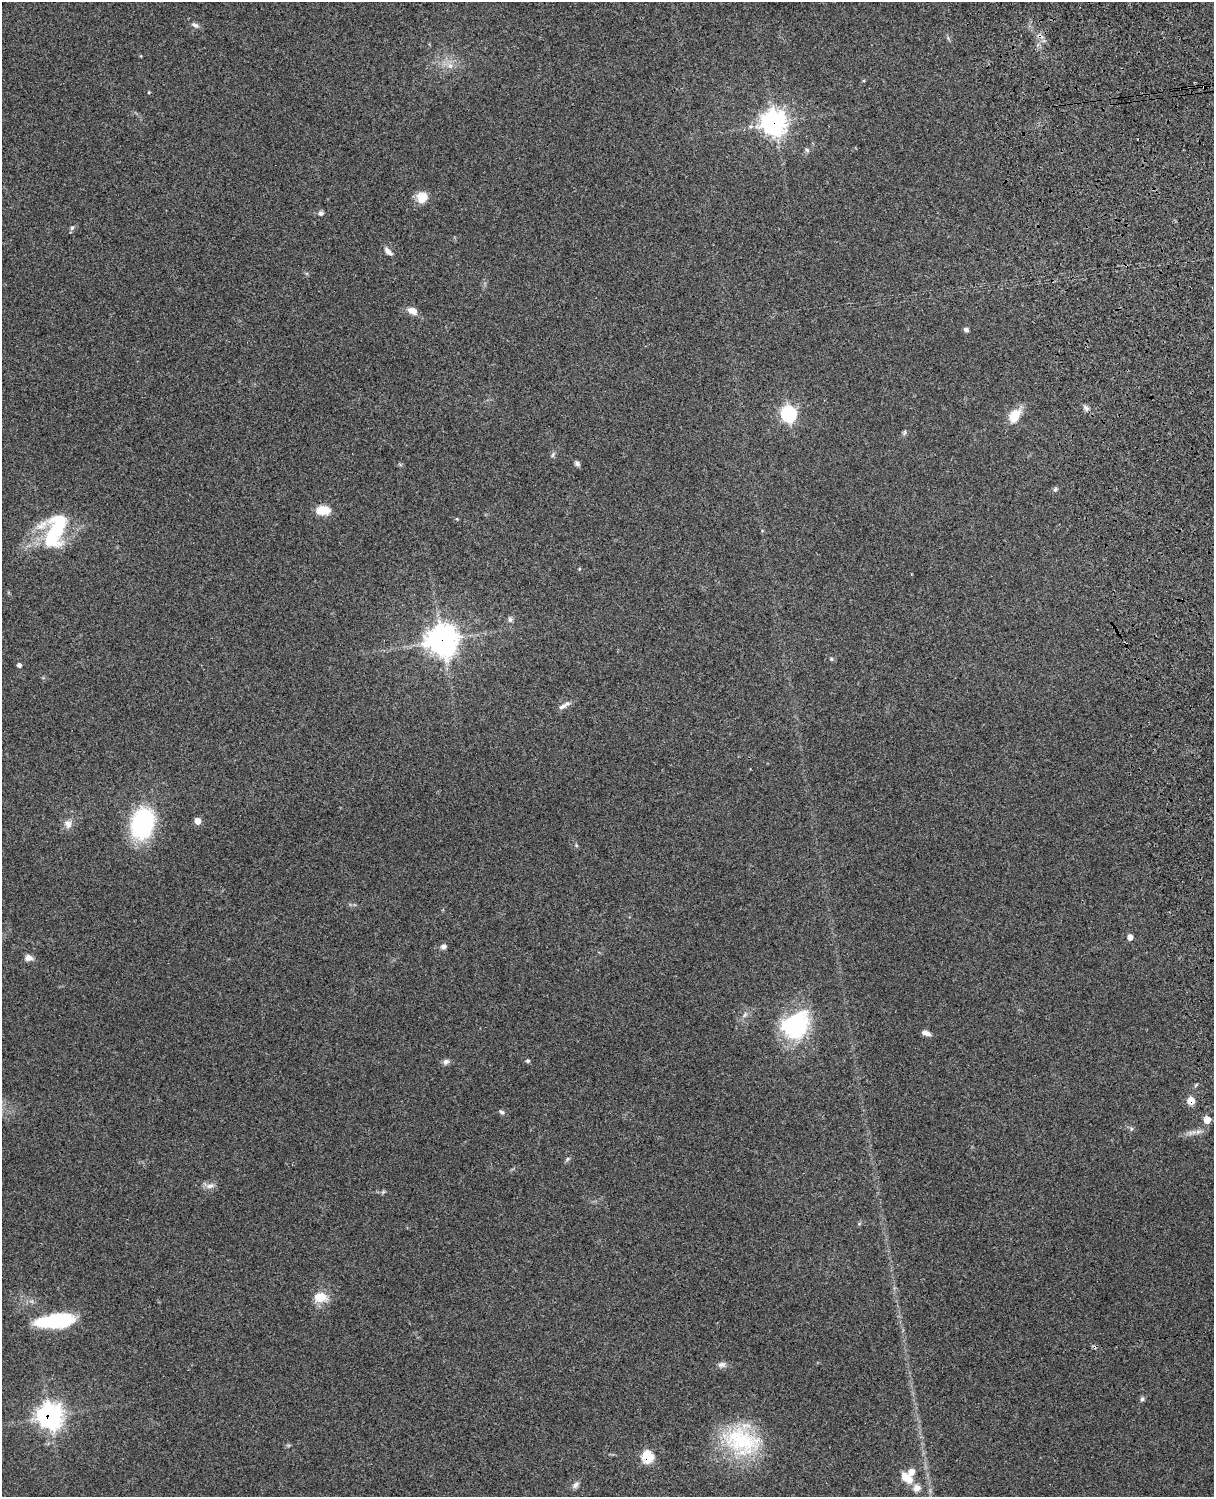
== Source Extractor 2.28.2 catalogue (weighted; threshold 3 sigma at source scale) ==
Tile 6 of 4 x 3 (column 2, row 2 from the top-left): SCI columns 1333-2544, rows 1661-3155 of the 5089 x 4925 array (HDU 1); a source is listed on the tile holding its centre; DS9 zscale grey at full resolution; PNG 1216 x 1499 px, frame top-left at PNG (2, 2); no overlay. Shown black and unused: <1% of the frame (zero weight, under 3 of 4 exposures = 6% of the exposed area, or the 3 px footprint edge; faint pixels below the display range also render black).
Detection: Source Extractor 2.28.2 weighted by HDU 2 'WHT'; one run over the whole footprint, this tile lists its part. Background 0.265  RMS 0.009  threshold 0.0405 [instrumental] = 3 sigma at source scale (4.5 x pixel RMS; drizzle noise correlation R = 1.50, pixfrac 1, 0.05/0.05 arcsec/px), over >= 5 px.
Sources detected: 56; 2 inside a brighter object's white glare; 1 cosmic-ray / hot-pixel residue — not listed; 2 inside a brighter listed object's ellipse — not listed separately; the other 51 listed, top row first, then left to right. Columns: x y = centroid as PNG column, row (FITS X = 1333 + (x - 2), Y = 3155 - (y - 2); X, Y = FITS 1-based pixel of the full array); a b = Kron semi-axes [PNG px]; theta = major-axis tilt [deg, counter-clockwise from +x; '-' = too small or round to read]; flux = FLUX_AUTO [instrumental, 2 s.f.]
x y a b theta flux
195 25 11 5 -29 3
450 66 7 6 - 3.6
1204 87 4 3 - 2
774 123 10 9 - 580
807 150 6 6 - 1.7
422 197 13 12 - 12
321 213 7 6 - 2.2
72 228 6 5 - 1.7
388 251 12 6 -42 4.4
413 311 11 8 -20 7.2
966 329 6 5 - 2.5
1086 408 9 6 -56 2.8
789 414 7 7 - 200
1014 416 18 12 59 16
905 433 8 3 71 1.4
553 455 8 4 81 1.6
577 463 7 5 -45 2.2
1055 489 6 5 - 1.6
323 510 14 9 1 16
457 519 4 3 - 0.81
56 529 42 23 73 61
579 569 5 3 - 0.82
510 620 8 6 -90 2.3
442 640 11 10 - 1100
831 659 6 4 -45 1.2
19 665 4 4 - 3.1
564 705 17 5 31 3.9
197 821 5 4 - 12
142 823 27 19 73 110
68 824 11 9 -76 5.4
1130 937 6 5 - 4.1
443 946 6 6 - 3.2
29 958 9 8 - 4.4
795 1025 36 28 41 78
926 1033 11 5 -18 4.2
528 1061 5 4 - 1.7
446 1062 8 7 - 3
1191 1101 6 6 - 14
502 1112 8 5 -27 1.8
1207 1120 5 5 - 17
567 1159 6 4 71 1.4
210 1186 12 6 7 4.3
320 1297 14 11 3 16
55 1320 36 15 4 64
722 1364 11 7 0 3.6
1142 1399 6 6 - 1.7
50 1416 10 9 - 510
741 1441 51 34 -23 76
647 1457 7 6 - 51
907 1478 17 10 -43 13
575 1485 10 7 50 3.1
Overlapping masked pixels (flux is a lower limit): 6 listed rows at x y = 1204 87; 774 123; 442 640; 1191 1101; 50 1416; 647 1457